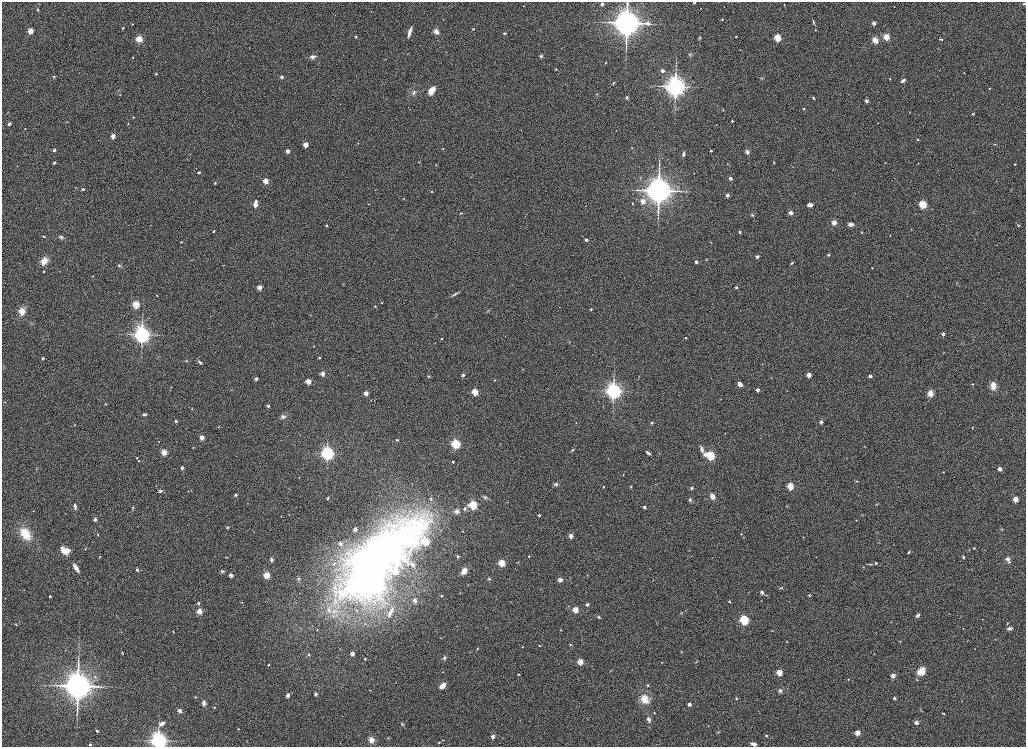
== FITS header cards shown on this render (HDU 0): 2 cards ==
NAXIS1  =                 2048
NAXIS2  =                 1489

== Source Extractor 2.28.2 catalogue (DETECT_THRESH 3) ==
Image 2048 x 1489 px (HDU 0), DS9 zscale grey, zoomed out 1/2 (1 PNG px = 2 x 2 image px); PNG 1028 x 749 px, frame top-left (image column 1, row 1489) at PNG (2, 2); no overlay
Background 1150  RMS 5.8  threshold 17.4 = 3 sigma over >= 5 px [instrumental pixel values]
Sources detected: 397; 4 cannot appear on this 1/2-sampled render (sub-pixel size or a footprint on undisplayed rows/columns) and are not listed; the other 393 listed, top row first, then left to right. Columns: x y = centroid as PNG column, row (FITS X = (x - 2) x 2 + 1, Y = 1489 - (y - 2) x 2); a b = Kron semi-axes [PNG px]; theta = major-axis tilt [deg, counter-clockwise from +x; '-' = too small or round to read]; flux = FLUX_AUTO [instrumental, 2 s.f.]
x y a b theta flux
694 2 2 2 - 3.1e+03
602 4 5 4 - 2.1e+03
1024 4 4 3 - 1.5e+03
784 5 3 2 - 5.4e+02
524 6 3 2 - 6.6e+02
894 6 2 2 - 3.7e+02
700 8 2 1 - 2.8e+02
38 10 4 3 - 1.3e+03
722 19 2 2 - 1.1e+03
443 20 3 2 - 5.5e+02
814 22 11 2 -68 2.0e+03
627 23 11 11 - 7.3e+05
648 23 6 3 -5 9.7e+03
874 23 2 2 - 1.2e+04
132 24 2 2 - 9.6e+02
123 28 4 3 - 1.1e+03
473 29 2 2 - 2.3e+03
815 30 3 2 - 9.2e+02
30 31 3 3 - 3.6e+04
436 31 7 5 -48 7.5e+03
410 32 10 3 72 9.4e+03
504 33 2 2 - 3.9e+03
356 37 2 2 - 2.8e+03
700 37 5 3 - 1.4e+03
736 37 2 2 - 8.5e+02
886 37 3 3 - 5.7e+04
777 38 3 3 - 9.4e+04
139 39 7 6 - 1.3e+04
939 39 3 2 - 7.9e+02
942 39 3 2 - 8.9e+02
875 40 7 5 -54 8.9e+03
740 50 2 1 - 6.4e+02
690 54 5 4 - 1.9e+03
541 56 4 4 - 2.6e+03
133 57 3 3 - 6.4e+02
312 57 7 4 9 4.9e+03
605 62 2 2 - 8.2e+02
556 69 2 2 - 1.2e+03
939 70 3 2 - 4.0e+02
663 71 2 2 - 9.4e+03
964 73 2 2 - 5.2e+02
156 74 2 2 - 1.7e+03
54 77 4 3 - 1.2e+03
282 77 2 2 - 8.1e+03
761 78 5 4 - 1.6e+03
890 79 2 2 - 1.0e+03
903 80 5 3 - 4.3e+03
614 83 5 2 - 1.3e+03
675 86 9 9 - 3.6e+05
989 88 2 2 - 8.0e+02
27 91 2 2 - 5.9e+02
432 91 9 5 58 1.4e+04
414 92 8 6 75 4.9e+03
597 94 4 3 - 1.0e+03
120 95 3 2 - 6.7e+02
627 97 4 3 - 2.3e+03
813 98 2 2 - 3.0e+03
866 101 2 2 - 8.5e+03
340 104 2 1 - 4.1e+02
804 108 2 2 - 1.9e+03
723 110 2 2 - 8.7e+02
910 112 3 2 - 5.2e+02
973 114 2 2 - 1.9e+03
133 117 2 2 - 1.2e+03
732 121 2 2 - 1.8e+03
67 122 3 2 - 6.2e+02
9 124 3 3 - 4.0e+03
128 124 2 2 - 7.1e+02
716 124 2 2 - 4.3e+02
25 129 3 2 - 6.2e+02
113 136 3 3 - 2.4e+04
917 140 3 2 - 1.4e+03
358 143 2 2 - 4.5e+02
994 144 2 2 - 8.6e+02
306 145 3 3 - 3.4e+04
632 148 3 2 - 6.2e+02
443 149 4 2 - 8.2e+02
54 150 2 2 - 6.3e+03
288 151 5 4 - 3.5e+03
711 151 2 2 - 2.3e+03
747 151 2 2 - 1.3e+04
190 154 3 2 - 3.4e+02
683 154 6 4 76 2.5e+03
419 162 3 2 - 6.7e+02
774 162 2 2 - 7.2e+02
54 163 3 3 - 2.4e+03
885 163 2 2 - 1.1e+03
918 163 2 2 - 4.7e+02
728 164 4 2 - 8.5e+02
1015 164 2 2 - 1.5e+03
436 165 3 3 - 8.3e+02
17 166 2 2 - 5.7e+02
793 167 2 2 - 4.2e+02
196 168 2 1 - 3.6e+02
199 172 3 3 - 1.5e+03
694 173 2 1 - 5.1e+02
730 178 2 2 - 8.7e+03
265 181 3 3 - 3.4e+04
215 183 2 2 - 2.6e+03
75 187 3 2 - 4.5e+02
83 189 4 3 - 1.4e+03
432 191 2 2 - 9.8e+02
658 191 12 11 - 6.8e+05
727 195 4 4 - 3.1e+03
403 199 3 3 - 7.2e+02
256 201 2 2 - 4.1e+03
643 201 3 3 - 1.9e+04
369 204 2 1 - 5.4e+02
633 204 2 2 - 1.2e+03
923 204 3 3 - 1.3e+05
255 205 3 2 - 2.3e+04
810 205 5 4 - 5.1e+03
586 206 2 1 - 2.8e+02
461 213 5 3 - 1.4e+03
791 213 2 2 - 1.7e+04
752 215 4 4 - 1.7e+03
834 223 5 5 - 9.0e+03
850 224 5 4 - 7.1e+03
326 225 2 2 - 2.5e+03
1018 225 5 3 - 1.4e+03
911 230 3 2 - 5.2e+02
213 231 3 3 - 1.5e+03
740 232 3 2 - 1.5e+03
861 232 4 3 - 8.6e+02
890 235 2 2 - 4.7e+02
44 236 3 2 - 1.1e+03
61 237 5 4 - 3.1e+03
586 240 2 2 - 7.7e+03
181 242 4 2 - 8.5e+02
711 242 3 2 - 4.0e+02
997 245 2 2 - 4.1e+02
828 255 2 2 - 2.7e+03
757 256 4 3 - 3.3e+03
706 260 2 2 - 7.7e+02
44 261 6 5 - 1.6e+04
696 262 2 2 - 5.7e+03
792 263 5 3 - 1.4e+03
119 265 4 4 - 2.0e+03
224 265 2 2 - 6.1e+02
872 268 2 2 - 1.1e+03
44 272 2 2 - 1.7e+03
92 276 3 2 - 5.0e+02
956 283 3 2 - 6.9e+02
259 287 3 3 - 2.7e+04
736 287 2 2 - 3.4e+03
455 294 12 2 33 2.8e+03
157 295 2 2 - 8.3e+02
135 304 9 8 - 9.1e+03
375 306 2 2 - 1.6e+03
560 307 2 1 - 2.9e+02
591 309 2 2 - 1.9e+03
22 311 7 7 - 1.2e+04
487 311 5 3 - 1.2e+03
436 316 5 2 - 8.6e+02
943 334 2 2 - 6.7e+03
142 335 8 7 - 2.6e+05
505 336 3 2 - 4.4e+02
685 338 2 2 - 9.2e+02
442 339 2 2 - 1.4e+03
569 342 3 2 - 6.0e+02
314 346 2 2 - 4.3e+02
943 353 3 2 - 4.8e+02
43 358 2 2 - 2.6e+03
319 358 2 2 - 2.3e+03
186 361 6 3 8 1.6e+03
200 362 6 3 -38 2.4e+03
762 364 3 2 - 7.4e+02
523 369 2 2 - 5.3e+02
322 373 3 2 - 2.1e+04
463 375 3 3 - 2.5e+03
809 375 3 2 - 2.5e+04
429 376 4 3 - 1.2e+03
870 376 2 2 - 9.3e+03
639 377 3 3 - 7.0e+02
256 379 4 3 - 2.1e+03
494 380 2 2 - 5.1e+02
308 381 3 3 - 3.1e+04
740 384 5 4 - 6.8e+03
973 384 2 2 - 1.1e+03
993 386 7 5 -80 1.1e+04
171 387 2 2 - 5.1e+02
757 390 2 2 - 8.9e+03
614 391 8 7 - 2.2e+05
475 392 3 3 - 6.5e+04
366 393 3 2 - 2.5e+04
930 393 6 5 - 8.7e+03
721 399 2 2 - 3.7e+02
5 402 3 2 - 4.5e+02
105 404 2 2 - 7.7e+02
268 406 2 2 - 5.3e+03
192 409 2 2 - 6.9e+02
144 414 5 3 - 2.2e+03
283 417 8 6 -5 4.2e+03
176 421 2 2 - 5.9e+03
821 422 2 2 - 6.3e+03
576 423 2 2 - 5.1e+02
652 423 4 4 - 1.2e+03
74 425 3 2 - 4.4e+02
219 427 3 2 - 6.6e+02
972 428 3 2 - 6.1e+02
725 433 2 1 - 3.8e+02
202 437 2 2 - 2.2e+04
397 440 4 3 - 1.1e+03
159 441 2 1 - 3.7e+02
456 444 3 3 - 2.2e+05
864 446 3 2 - 6.3e+02
193 448 2 2 - 9.2e+02
701 449 8 4 -79 4.1e+03
572 450 7 3 31 1.5e+03
164 452 5 5 - 9.7e+03
327 453 6 6 - 1.8e+05
648 453 5 3 - 2.7e+03
710 455 3 3 - 1.8e+05
137 458 2 2 - 1.1e+03
846 458 3 2 - 4.4e+02
608 459 2 2 - 4.6e+02
139 461 2 2 - 1.1e+03
453 462 2 2 - 2.8e+03
182 468 2 2 - 5.7e+03
37 469 3 2 - 6.1e+02
1000 469 3 3 - 6.3e+03
943 472 3 2 - 6.0e+02
623 475 2 2 - 6.1e+02
299 477 2 2 - 4.2e+02
856 481 5 3 - 1.3e+03
556 484 5 4 - 3.7e+03
156 485 3 2 - 5.2e+02
790 486 3 3 - 8.6e+04
603 487 2 2 - 1.3e+03
631 487 3 3 - 1.2e+03
692 488 5 3 - 1.9e+03
160 491 4 3 - 2.6e+03
236 495 4 3 - 2.4e+03
712 496 5 4 - 8.1e+03
485 497 7 5 -16 2.7e+03
327 498 5 3 - 1.6e+03
431 499 4 4 - 2.0e+03
1015 499 3 2 - 3.6e+04
690 500 5 4 - 2.6e+03
877 504 4 3 - 1.0e+03
473 505 3 3 - 1.9e+05
75 506 5 2 - 3.2e+03
787 506 3 2 - 5.5e+02
644 507 2 2 - 6.3e+03
133 508 6 3 87 1.5e+03
464 509 2 2 - 5.1e+03
33 511 2 1 - 6.3e+02
456 511 6 6 - 4.0e+03
289 514 2 1 - 2.7e+02
539 515 2 2 - 2.3e+03
862 515 5 3 - 1.1e+03
281 516 2 2 - 6.8e+02
95 519 2 2 - 8.3e+03
856 520 2 2 - 7.0e+02
227 527 3 3 - 1.3e+03
355 529 3 3 - 3.7e+03
1002 529 4 3 - 8.7e+02
25 534 12 8 -50 3.4e+04
741 534 3 2 - 1.2e+03
98 535 4 2 - 6.0e+02
571 536 2 2 - 1.9e+04
744 537 3 3 - 7.2e+02
803 537 3 2 - 4.9e+02
426 542 8 5 -26 1.1e+05
340 543 2 2 - 1.1e+04
387 547 8 6 5 6.5e+04
974 548 3 2 - 1.2e+03
85 549 3 2 - 7.9e+02
65 550 8 6 -10 1.7e+04
969 550 2 2 - 5.3e+02
985 550 2 2 - 3.2e+02
909 552 5 3 - 1.5e+03
458 556 3 3 - 1.6e+03
529 556 2 2 - 1.0e+03
100 557 2 2 - 9.0e+02
226 557 4 3 - 8.8e+02
963 557 4 3 - 1.9e+03
271 559 5 4 - 3.2e+03
1007 559 5 4 - 4.3e+03
374 562 99 34 45 1.1e+06
517 562 4 3 - 9.0e+02
1009 562 4 3 - 1.4e+03
502 563 3 3 - 7.2e+04
876 563 4 3 - 1.6e+03
870 564 8 3 -5 2.0e+03
413 565 4 3 - 3.8e+03
76 568 9 3 -58 8.2e+03
650 568 3 2 - 4.3e+02
137 570 2 2 - 4.6e+03
971 570 3 2 - 4.9e+02
222 571 5 5 - 2.3e+03
464 571 7 5 50 1.1e+04
231 575 3 2 - 1.6e+04
266 575 6 5 - 1.3e+04
587 575 3 2 - 4.7e+02
298 579 5 4 - 2.4e+03
489 579 5 4 - 2.1e+03
560 580 2 2 - 1.8e+04
468 585 3 3 - 7.3e+02
781 588 6 3 15 1.6e+03
24 590 2 1 - 3.6e+02
299 593 2 2 - 5.3e+02
460 593 3 2 - 5.1e+02
762 593 4 4 - 3.3e+03
810 595 4 4 - 1.7e+03
50 596 2 2 - 3.7e+03
442 596 2 2 - 2.4e+03
5 598 2 2 - 3.4e+02
415 600 3 2 - 1.3e+04
729 601 4 3 - 1.4e+03
242 602 2 2 - 8.6e+02
198 603 2 2 - 4.0e+03
587 604 2 2 - 5.4e+03
328 609 15 6 -80 1.2e+04
575 610 3 3 - 4.9e+04
685 610 2 1 - 3.5e+02
199 611 3 3 - 4.0e+04
334 611 16 8 7 1.7e+04
391 612 17 5 66 8.4e+03
918 615 5 3 - 3.9e+03
599 617 5 3 - 2.1e+03
744 620 3 3 - 2.7e+05
1007 623 4 2 - 9.7e+02
16 624 3 3 - 1.0e+03
1009 628 6 3 18 2.6e+03
963 629 3 3 - 8.4e+02
561 630 3 2 - 8.7e+02
772 631 3 3 - 6.5e+02
173 632 2 2 - 8.0e+02
441 638 3 2 - 5.1e+02
995 639 3 2 - 5.2e+02
787 641 2 2 - 5.3e+02
900 641 2 2 - 6.3e+02
570 644 4 3 - 1.1e+03
539 646 2 2 - 9.0e+02
522 647 2 2 - 6.0e+02
477 649 3 3 - 9.1e+02
975 649 2 2 - 6.5e+02
681 652 3 2 - 9.5e+02
122 653 3 2 - 7.8e+02
874 653 2 1 - 4.2e+02
309 654 4 4 - 1.2e+03
352 654 2 2 - 1.5e+04
445 658 4 3 - 2.9e+03
365 659 2 2 - 1.7e+03
580 662 3 3 - 5.1e+04
696 662 6 3 34 1.2e+03
661 663 3 2 - 6.3e+02
268 665 2 2 - 2.5e+03
611 670 4 2 - 6.8e+02
921 671 11 9 49 1.4e+04
442 672 2 2 - 3.8e+02
779 672 3 3 - 5.6e+04
518 674 2 2 - 1.2e+03
893 675 3 2 - 1.7e+04
95 677 5 4 - 2.4e+03
848 679 2 2 - 5.5e+02
917 680 4 3 - 9.8e+02
648 685 4 3 - 2.1e+03
78 686 13 12 - 7.8e+05
442 686 5 3 - 1.5e+04
369 690 3 2 - 5.1e+02
780 690 5 4 - 3.1e+03
315 694 2 2 - 7.8e+03
288 695 4 4 - 4.5e+03
195 697 4 2 - 7.1e+02
736 698 2 2 - 2.0e+03
894 698 2 2 - 4.9e+03
645 699 13 11 -50 1.9e+04
204 703 5 4 - 6.3e+03
689 704 2 2 - 1.1e+04
214 707 2 2 - 1.3e+03
921 710 5 2 - 8.0e+02
180 711 3 3 - 5.3e+03
654 713 3 2 - 8.6e+02
943 713 4 3 - 9.2e+02
648 719 5 4 - 4.7e+03
162 723 9 5 23 4.9e+03
916 723 6 5 - 3.7e+03
402 724 6 4 -36 1.6e+03
708 726 3 2 - 4.0e+02
238 729 2 2 - 1.2e+03
97 731 2 2 - 3.7e+03
718 732 5 3 - 1.1e+03
857 733 3 3 - 3.0e+04
766 735 3 3 - 1.3e+03
493 736 2 2 - 1.2e+04
371 740 5 5 - 1.1e+04
442 740 3 2 - 6.8e+02
158 741 7 7 - 2.8e+05
439 743 3 3 - 9.6e+02
90 744 2 2 - 3.9e+03
754 744 5 3 - 5.9e+03
At the frame edge (FLAGS 8, measured only in part): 4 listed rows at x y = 694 2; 1024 4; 158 741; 754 744
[4 sub-pixel or undisplayed-footprint detections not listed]

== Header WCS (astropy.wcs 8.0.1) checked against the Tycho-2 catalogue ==
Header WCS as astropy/WCSLIB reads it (CRVAL/CRPIX/CD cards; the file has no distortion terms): RA---TAN/DEC--TAN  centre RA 23:59:47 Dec +14:50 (359.95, +14.84 deg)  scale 0.396 arcsec/px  FOV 13.5' x 9.8'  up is +89 deg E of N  parity normal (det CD < 0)
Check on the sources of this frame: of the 60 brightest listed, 3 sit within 1.5 arcsec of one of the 3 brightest Tycho-2 stars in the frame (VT <= 11.51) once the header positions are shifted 0.08 arcsec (0.06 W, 0.06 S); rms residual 0.44 arcsec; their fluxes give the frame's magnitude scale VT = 26.17 - 2.5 log10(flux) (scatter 0.06 mag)
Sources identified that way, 3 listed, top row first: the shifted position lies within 1.5 arcsec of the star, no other Tycho-2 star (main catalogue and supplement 1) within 3.0 arcsec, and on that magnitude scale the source's flux lands within +1.5 / -3 mag of the star's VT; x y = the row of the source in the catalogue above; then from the Tycho-2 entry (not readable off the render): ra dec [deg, ICRS J2000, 3 dp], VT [Tycho-2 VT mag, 2 dp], TYC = Tycho-2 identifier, HIP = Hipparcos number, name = IAU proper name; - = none
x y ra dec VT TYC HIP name
627 23 0.024 +14.865 11.51 600-225-1 - -
658 191 359.986 +14.871 11.50 1177-143-1 - -
78 686 359.876 +14.741 11.50 1177-93-1 - -